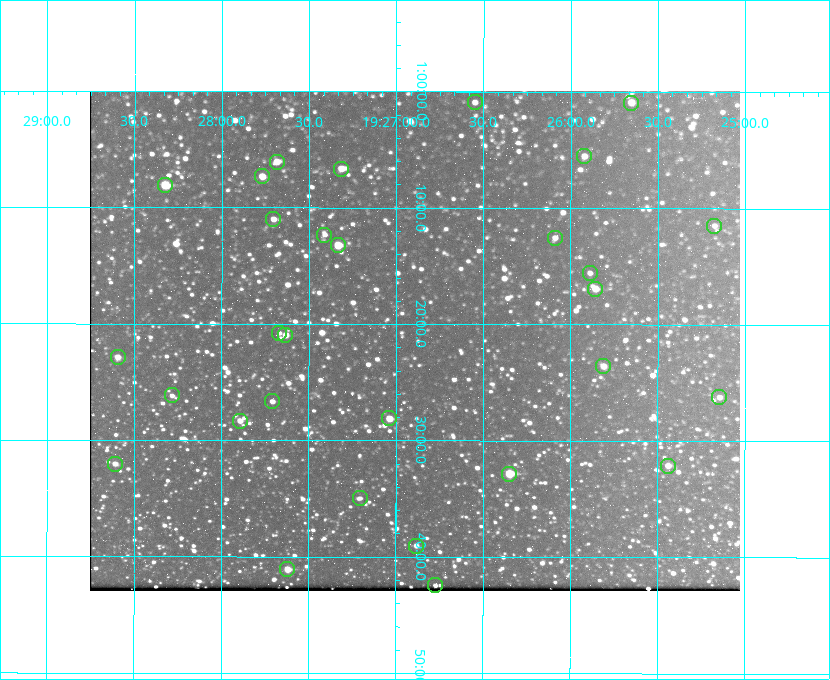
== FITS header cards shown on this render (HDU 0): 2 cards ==
NAXIS1  =                  650 / Width of table row in bytes
NAXIS2  =                  500 / Number of rows in table

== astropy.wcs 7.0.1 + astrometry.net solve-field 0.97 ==
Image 650 x 500 px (HDU 0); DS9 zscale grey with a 90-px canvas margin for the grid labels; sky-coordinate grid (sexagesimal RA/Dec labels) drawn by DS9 from the SOLVED WCS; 30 Tycho-2 reference stars matched to detected sources circled (green)
Header WCS: none
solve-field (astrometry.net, Tycho-2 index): SOLVED blind (the file carries no WCS)
Solved WCS: RA---TAN-SIP/DEC--TAN-SIP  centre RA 19:26:54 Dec +01:21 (291.72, +1.36 deg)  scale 5.16 arcsec/px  FOV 55.9' x 43.0'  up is +180 deg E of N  parity flipped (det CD > 0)
(file carries no celestial WCS; the grid is the blind solution)
Tycho-2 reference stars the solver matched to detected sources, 30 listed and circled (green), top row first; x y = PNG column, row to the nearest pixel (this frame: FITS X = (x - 90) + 1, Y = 500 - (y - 92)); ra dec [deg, ICRS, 3 dp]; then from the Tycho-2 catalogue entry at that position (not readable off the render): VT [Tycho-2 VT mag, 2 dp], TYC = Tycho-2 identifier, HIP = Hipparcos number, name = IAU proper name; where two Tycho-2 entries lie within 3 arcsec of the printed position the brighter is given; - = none
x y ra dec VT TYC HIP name
475 103 291.638 +1.015 11.72 465-554-1 - -
631 104 291.414 +1.016 11.47 465-1456-1 - -
584 157 291.480 +1.092 11.69 465-523-1 - -
277 163 291.921 +1.101 10.89 465-1942-1 - -
341 170 291.829 +1.111 10.78 465-2030-1 - -
262 177 291.942 +1.122 10.76 465-1161-1 - -
165 186 292.081 +1.135 10.24 465-979-1 - -
273 220 291.926 +1.184 11.49 465-1994-1 - -
714 227 291.294 +1.191 12.55 465-657-1 - -
324 236 291.853 +1.206 11.17 465-1444-1 - -
555 239 291.522 +1.209 11.81 465-867-1 - -
338 246 291.833 +1.221 9.77 465-1968-1 - -
590 274 291.472 +1.260 11.72 465-772-1 - -
595 290 291.465 +1.282 11.06 465-140-1 - -
279 334 291.918 +1.346 12.72 465-661-1 - -
285 336 291.908 +1.350 10.94 465-1840-1 - -
118 358 292.148 +1.381 10.77 465-611-1 - -
603 367 291.453 +1.393 11.17 465-261-1 - -
172 396 292.071 +1.436 12.12 465-1311-1 - -
719 398 291.287 +1.437 11.86 465-1616-1 - -
272 402 291.927 +1.444 11.17 465-873-1 - -
389 419 291.759 +1.468 10.00 465-530-1 - -
240 422 291.973 +1.472 10.69 465-577-1 - -
115 465 292.152 +1.534 10.91 465-857-1 - -
668 467 291.360 +1.535 11.71 465-397-1 - -
509 475 291.587 +1.547 9.51 465-596-1 - -
360 499 291.801 +1.583 12.28 465-1290-1 - -
416 547 291.720 +1.651 11.47 465-675-1 - -
287 570 291.905 +1.685 9.70 465-808-1 - -
435 586 291.693 +1.708 12.07 465-703-1 - -